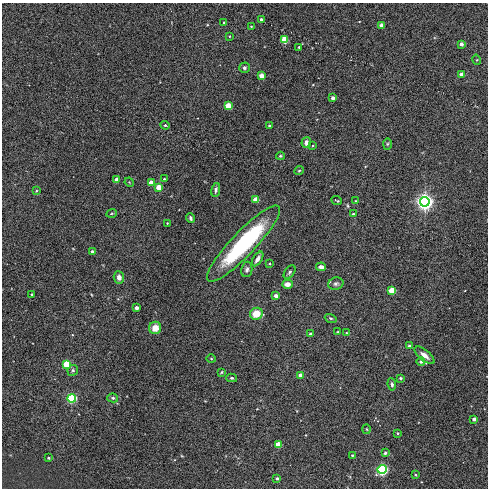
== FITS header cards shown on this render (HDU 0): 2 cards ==
NAXIS1  =                  486
NAXIS2  =                  486

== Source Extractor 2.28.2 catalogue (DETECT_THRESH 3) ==
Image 486 x 486 px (HDU 0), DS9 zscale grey, 1 PNG px = 1 image px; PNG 490 x 490 px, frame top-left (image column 1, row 486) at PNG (2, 3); each listed source drawn as its Kron ellipse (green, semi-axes under 4 px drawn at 4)
Background -5.41e-04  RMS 0.062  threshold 0.186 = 3 sigma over >= 5 px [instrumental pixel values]
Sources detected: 79; all 79 listed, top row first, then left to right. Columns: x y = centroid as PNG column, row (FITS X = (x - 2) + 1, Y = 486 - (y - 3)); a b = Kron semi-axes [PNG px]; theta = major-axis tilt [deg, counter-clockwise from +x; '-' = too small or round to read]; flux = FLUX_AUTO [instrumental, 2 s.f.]
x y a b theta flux
261 20 3 3 - 11
224 23 4 3 - 3.6
382 25 4 4 - 42
251 26 3 2 - 2.6
229 36 3 2 - 3.5
284 40 4 4 - 210
461 44 3 3 - 22
299 47 3 3 - 4.9
477 60 5 3 - 3.3
244 68 5 5 - 9.8
461 74 3 3 - 21
261 76 4 4 - 49
333 98 3 3 - 21
228 106 4 4 - 140
165 125 5 4 - 6.2
269 125 3 2 - 5.2
306 142 5 5 - 19
387 144 6 4 88 5.1
313 145 4 2 - 3.3
280 156 4 3 - 5.7
299 171 5 4 - 4.8
164 179 3 3 - 4.6
117 180 4 4 - 48
129 182 5 4 - 3.7
151 183 4 4 - 75
159 187 4 4 - 110
216 190 7 4 79 9.7
36 191 3 2 - 3.1
256 200 4 4 - 110
337 201 5 2 - 4.7
356 201 3 2 - 2.8
425 202 5 5 - 3800
112 213 5 3 - 4.4
353 214 3 3 - 6.6
190 218 5 3 - 7.2
167 223 3 2 - 2.9
244 244 51 12 46 470
92 251 3 3 - 13
257 259 8 4 56 21
269 264 3 3 - 4.8
321 267 5 4 - 15
247 269 8 5 81 12
290 272 8 4 53 9.3
119 277 6 5 - 21
287 284 5 4 - 27
336 284 8 6 14 11
392 291 4 4 - 180
31 294 3 3 - 4.8
276 296 4 3 - 19
136 308 3 3 - 22
256 314 6 6 - 71
331 318 6 4 -19 5.6
155 328 6 6 - 47
338 332 4 3 - 3.3
347 333 4 3 - 4.6
311 334 3 3 - 18
409 346 3 3 - 6.1
425 355 12 5 -40 27
211 359 4 3 - 3.4
421 362 4 4 - 9.4
67 364 4 4 - 220
73 370 5 5 - 7.5
222 372 4 3 - 4.1
300 375 3 3 - 27
232 378 5 4 - 6.7
400 378 3 3 - 7.1
392 384 6 4 -83 7.8
72 398 4 4 - 710
113 398 5 4 - 7.4
474 419 3 3 - 19
367 429 5 3 - 3.9
397 433 3 2 - 3.6
278 445 4 4 - 140
385 453 4 3 - 9.9
352 455 3 2 - 4.4
48 458 4 3 - 5.3
382 469 4 4 - 1200
415 475 3 3 - 4
277 478 3 3 - 8.5